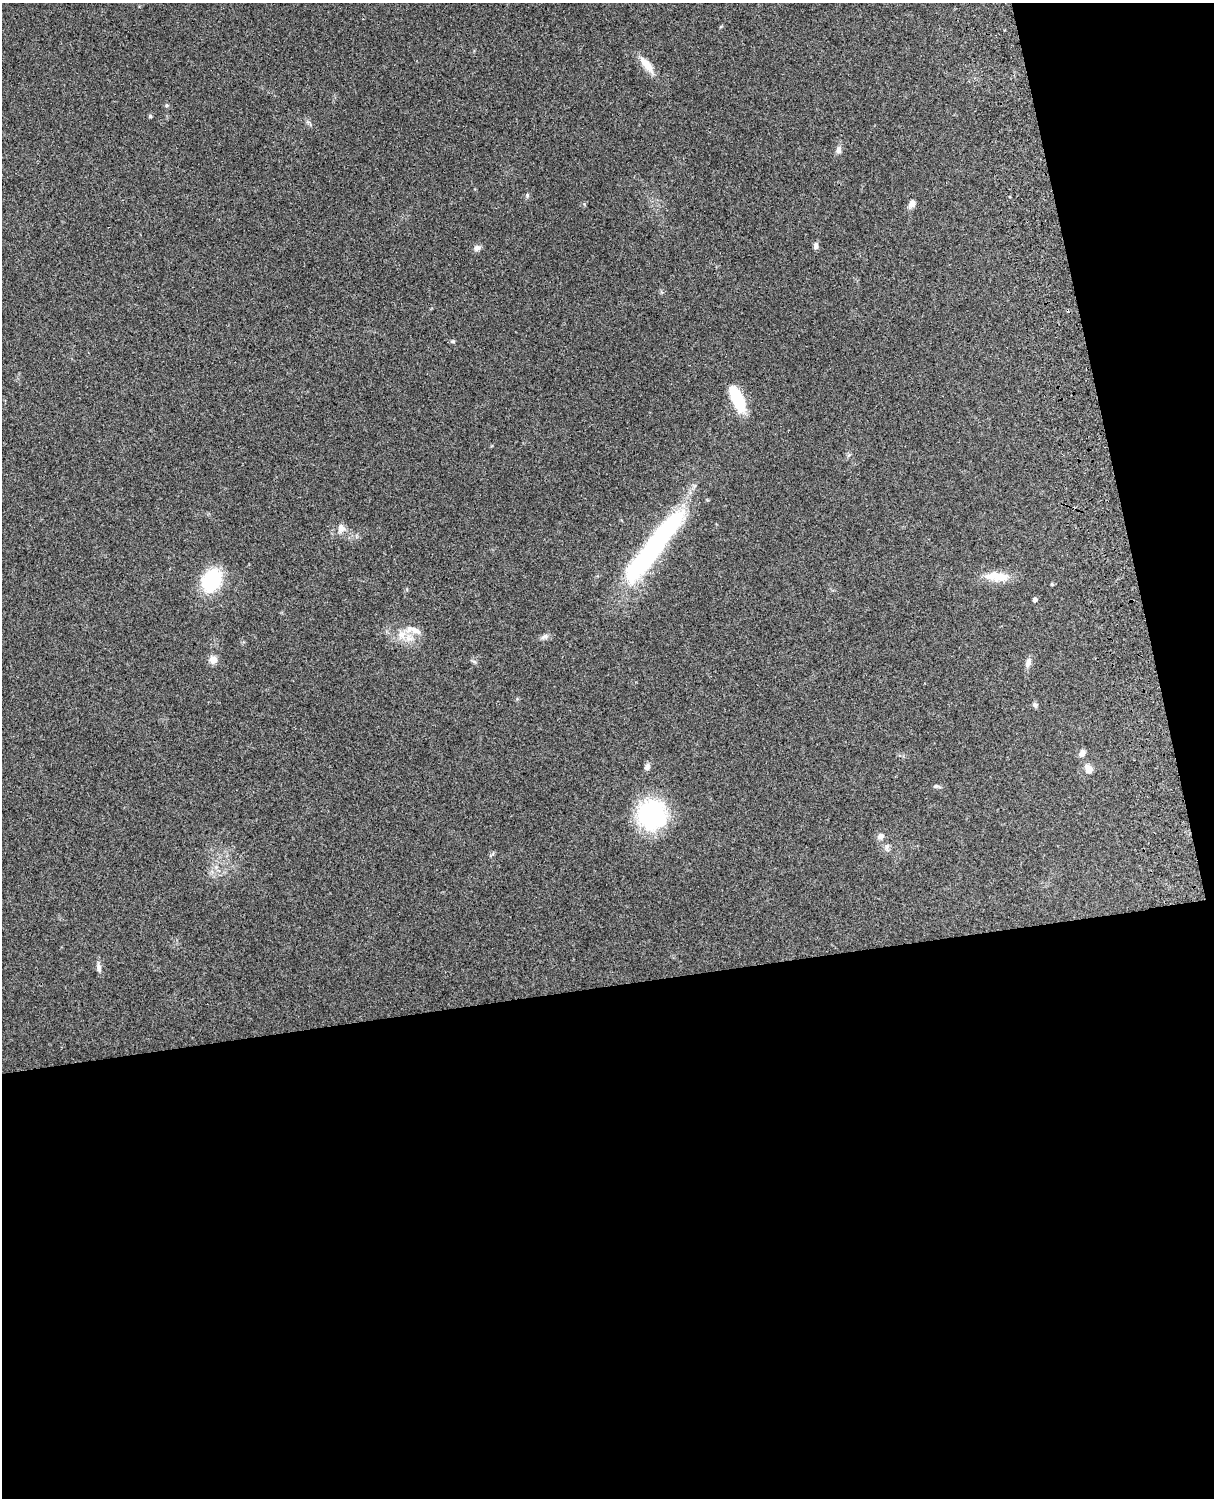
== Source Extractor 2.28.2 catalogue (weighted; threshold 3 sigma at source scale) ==
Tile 12 of 4 x 3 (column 4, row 3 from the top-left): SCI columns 3756-4967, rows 164-1659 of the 5088 x 4927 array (HDU 1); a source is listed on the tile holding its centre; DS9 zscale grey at full resolution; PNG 1216 x 1500 px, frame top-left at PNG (2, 3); no overlay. Shown black and unused: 39% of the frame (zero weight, under 3 of 4 exposures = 6% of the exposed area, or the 3 px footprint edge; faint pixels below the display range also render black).
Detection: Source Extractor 2.28.2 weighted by HDU 2 'WHT'; one run over the whole footprint, this tile lists its part. Background 0.217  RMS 0.0083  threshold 0.0375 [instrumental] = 3 sigma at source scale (4.5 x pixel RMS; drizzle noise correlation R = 1.50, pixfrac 1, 0.05/0.05 arcsec/px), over >= 5 px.
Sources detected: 29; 1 inside a brighter listed object's ellipse — not listed separately; the other 28 listed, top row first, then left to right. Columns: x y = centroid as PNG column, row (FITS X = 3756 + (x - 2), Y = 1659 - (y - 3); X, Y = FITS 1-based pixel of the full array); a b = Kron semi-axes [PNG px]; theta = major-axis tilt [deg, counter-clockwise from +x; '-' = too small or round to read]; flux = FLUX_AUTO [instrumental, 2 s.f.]
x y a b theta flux
646 64 25 9 -49 10
167 105 5 4 - 1.2
150 116 4 4 - 1.1
838 150 9 6 82 3.2
912 204 10 7 51 4
816 246 10 6 83 2.4
477 248 8 7 - 3.3
453 341 7 4 0 1.1
737 399 25 10 -66 40
341 528 11 9 76 5
653 547 96 17 52 170
997 576 31 11 -3 16
212 580 23 18 61 50
1052 584 4 4 - 1
1035 599 4 4 - 2.5
414 630 24 9 -13 8.9
544 636 10 6 28 2.7
213 660 9 9 - 5.5
1028 663 13 7 71 3.8
1035 705 8 5 -63 1.8
1082 753 9 7 52 3.8
647 767 8 6 68 3
1088 769 12 10 -56 5.3
936 786 7 4 23 1.4
652 815 19 18 - 140
881 836 9 8 - 3.4
887 847 9 6 82 2.4
99 968 12 6 -80 3.3
Unlisted compact peaks at least as high as the median listed source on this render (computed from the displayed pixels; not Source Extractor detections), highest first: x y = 527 195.